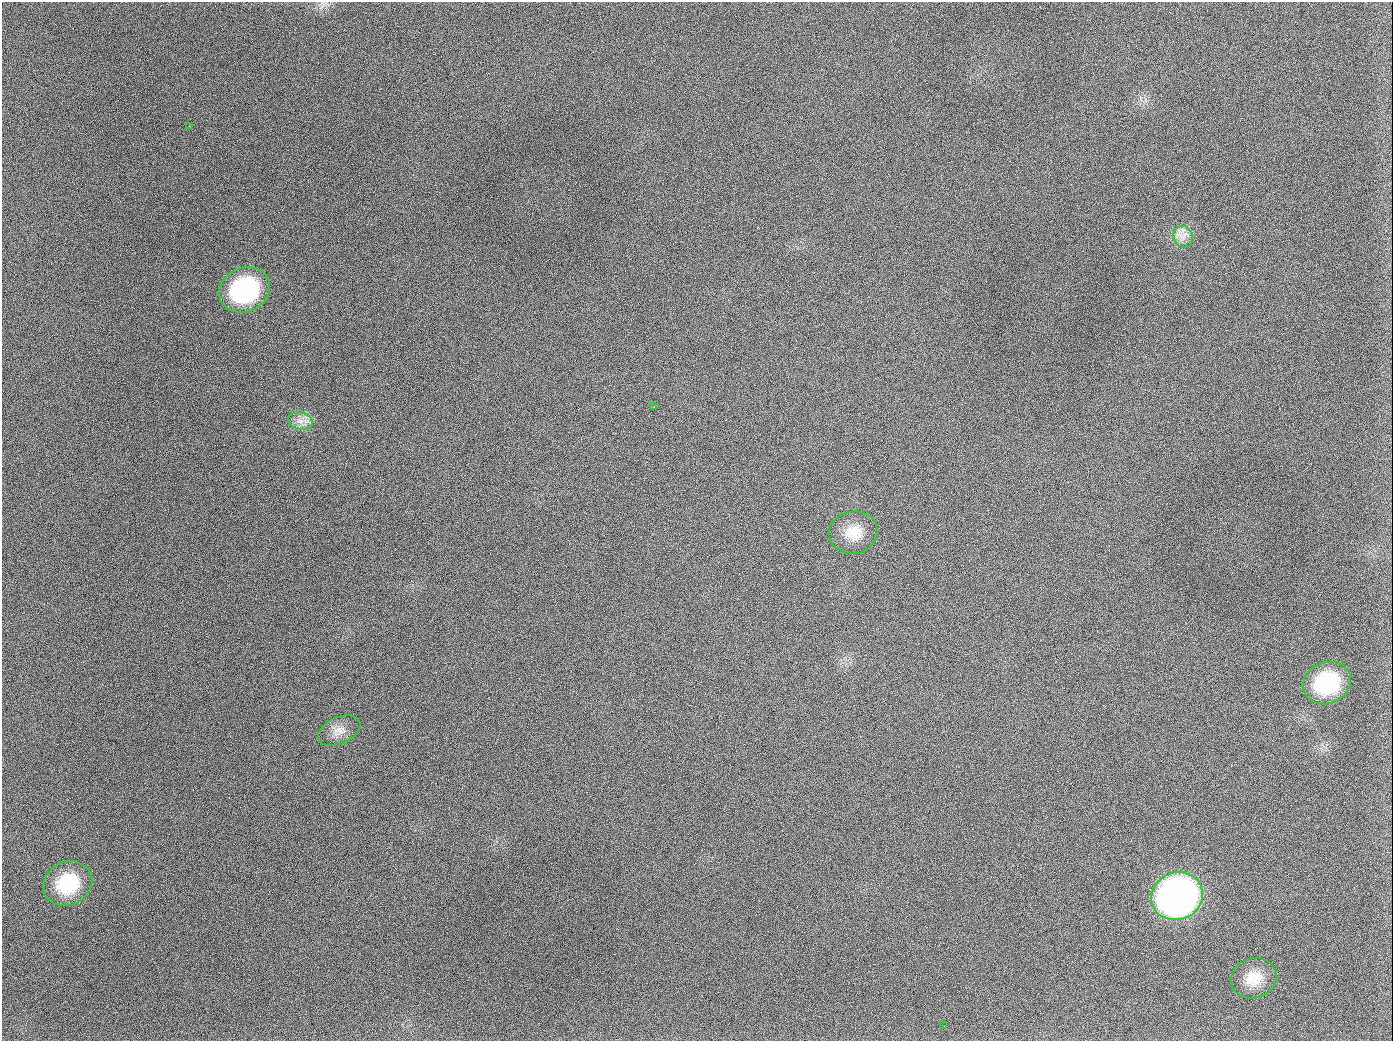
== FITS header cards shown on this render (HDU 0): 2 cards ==
NAXIS1  =                 1391
NAXIS2  =                 1039

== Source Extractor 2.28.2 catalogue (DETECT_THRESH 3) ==
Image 1391 x 1039 px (HDU 0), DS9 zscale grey, 1 PNG px = 1 image px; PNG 1395 x 1043 px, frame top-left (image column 1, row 1039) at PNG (2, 2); each listed source drawn as its Kron ellipse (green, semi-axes under 4 px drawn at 4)
Background 2000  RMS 82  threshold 245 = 3 sigma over >= 5 px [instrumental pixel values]
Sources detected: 12; all 12 listed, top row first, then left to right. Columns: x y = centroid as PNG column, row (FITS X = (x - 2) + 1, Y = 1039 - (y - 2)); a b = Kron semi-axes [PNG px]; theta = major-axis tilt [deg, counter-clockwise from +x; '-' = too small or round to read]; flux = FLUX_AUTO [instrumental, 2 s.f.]
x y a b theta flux
189 126 3 2 - 6.5e+03
1183 237 11 9 -70 4.5e+04
245 290 26 22 26 6.8e+05
654 407 2 2 - 4.2e+03
300 421 13 8 -15 4.6e+04
853 533 24 21 11 1.4e+05
1327 683 24 20 23 4.1e+05
339 731 22 13 25 7.0e+04
68 884 25 21 28 3.2e+05
1177 896 26 23 22 3.0e+06
1254 978 23 20 19 1.3e+05
944 1026 2 2 - 3.8e+03